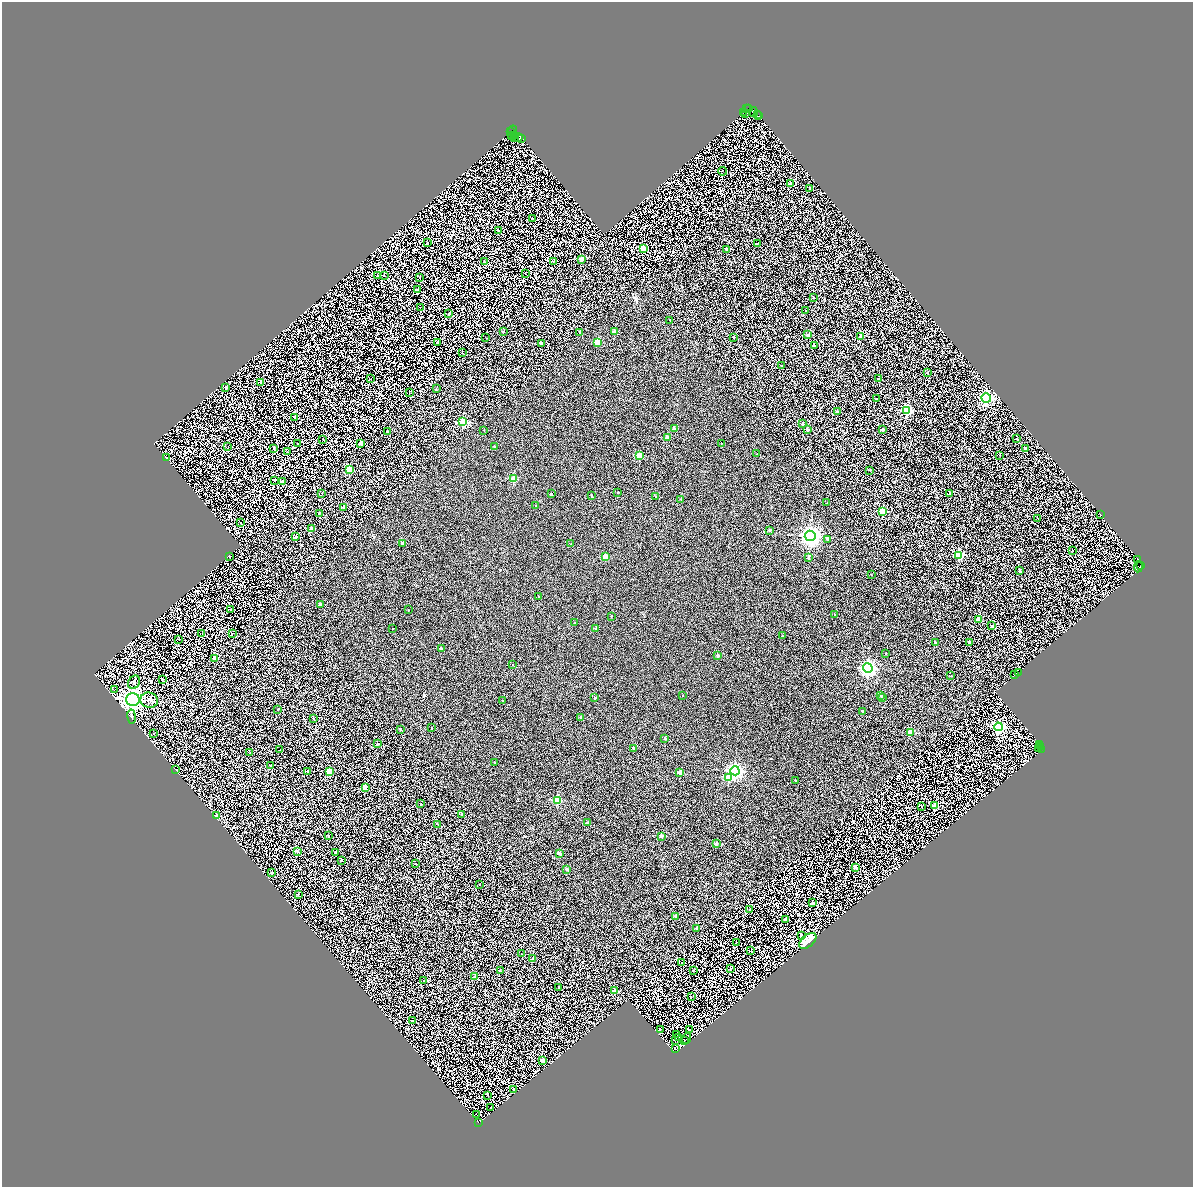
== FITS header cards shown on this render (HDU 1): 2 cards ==
NAXIS1  =                 2381
NAXIS2  =                 2370

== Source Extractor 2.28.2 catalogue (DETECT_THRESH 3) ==
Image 2381 x 2370 px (HDU 1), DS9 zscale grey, zoomed out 1/2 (1 PNG px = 2 x 2 image px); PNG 1195 x 1189 px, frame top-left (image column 1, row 2370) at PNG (2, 2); each listed source drawn as its Kron ellipse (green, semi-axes under 4 px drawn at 4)
Background 0.769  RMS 2.5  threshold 7.57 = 3 sigma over >= 5 px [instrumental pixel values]
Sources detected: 308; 67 cannot appear on this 1/2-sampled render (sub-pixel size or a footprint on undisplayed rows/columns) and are neither listed nor drawn; the other 241 listed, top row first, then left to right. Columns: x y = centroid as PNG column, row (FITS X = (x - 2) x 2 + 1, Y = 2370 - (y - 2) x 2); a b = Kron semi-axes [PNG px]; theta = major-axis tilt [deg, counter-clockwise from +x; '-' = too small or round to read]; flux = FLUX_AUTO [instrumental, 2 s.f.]
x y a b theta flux
747 109 3 1 - 600
749 109 2 1 - 730
753 112 5 3 - 2500
743 113 2 1 - 1100
745 113 2 1 - 1600
757 114 2 1 - 2700
759 116 2 1 - 4800
513 130 5 2 - 9600
511 132 3 1 - 3800
515 135 2 1 - 2200
512 136 2 1 - 2000
515 137 3 1 - 640
518 137 4 3 - 3500
521 138 3 2 - 4600
722 171 4 1 - 220
791 183 2 2 - 4200
810 188 2 2 - 900
532 218 2 1 - 270
498 231 2 2 - 860
427 242 2 2 - 350
757 244 2 1 - 150
643 249 3 3 - 16000
727 249 2 2 - 1900
581 259 2 2 - 5500
554 261 2 2 - 200
484 262 2 2 - 450
525 273 2 1 - 170
384 275 2 1 - 250
378 276 2 2 - 1400
420 277 2 2 - 270
417 290 3 2 - 580
813 297 2 2 - 210
420 308 2 1 - 180
806 310 2 2 - 490
448 314 3 2 - 230
670 320 2 1 - 190
503 331 2 1 - 240
580 332 3 2 - 300
614 332 2 2 - 2600
807 335 2 2 - 1800
860 336 2 2 - 3200
733 337 2 2 - 490
486 338 2 1 - 140
438 342 2 2 - 1100
597 342 2 2 - 7300
541 343 2 2 - 1400
814 345 2 2 - 950
462 353 2 2 - 280
782 366 2 2 - 300
927 372 2 2 - 880
878 378 2 2 - 400
370 379 2 1 - 230
261 382 2 2 - 1900
225 387 2 2 - 1400
436 389 2 2 - 190
409 392 2 1 - 120
986 398 5 4 - 94000
876 399 2 1 - 260
907 411 3 3 - 39000
837 412 2 2 - 2100
295 417 2 2 - 2200
463 422 3 3 - 20000
803 424 2 2 - 710
674 428 2 2 - 1000
484 430 2 1 - 180
808 430 2 2 - 2100
882 430 2 2 - 1400
387 431 2 2 - 860
667 438 2 2 - 3900
323 439 2 1 - 170
1017 439 2 1 - 190
361 443 2 2 - 3700
721 443 2 1 - 130
298 444 2 2 - 880
494 446 2 2 - 390
228 447 3 2 - 220
274 449 2 1 - 590
1025 449 2 2 - 1000
287 452 2 1 - 130
757 454 2 1 - 150
1000 455 2 2 - 240
639 456 2 2 - 6800
167 458 2 2 - 840
350 470 3 3 - 14000
870 470 2 2 - 660
514 479 3 2 - 12000
275 480 2 2 - 420
282 481 2 2 - 3400
618 492 2 2 - 310
322 493 2 1 - 210
950 493 2 2 - 3800
551 494 2 2 - 850
591 496 2 2 - 930
656 497 4 2 - 320
681 499 2 2 - 210
826 503 2 1 - 120
536 505 2 2 - 580
344 507 2 2 - 2700
883 511 3 3 - 18000
319 513 2 2 - 480
1100 514 2 1 - 810
1037 518 2 1 - 96
241 523 4 1 - 160
312 528 2 2 - 2800
769 530 2 2 - 910
810 536 5 5 - 200000
295 537 2 2 - 1400
828 539 4 2 - 960
402 543 2 2 - 1700
571 544 2 2 - 290
1072 550 2 1 - 120
959 555 3 3 - 22000
229 557 2 2 - 1100
605 557 2 2 - 6000
809 557 2 2 - 1000
1138 559 2 2 - 3500
1140 566 3 1 - 1900
1138 567 6 2 84 1500
1019 570 2 2 - 1300
871 575 2 1 - 160
539 597 2 2 - 440
320 605 2 2 - 2300
231 609 2 2 - 580
408 610 2 1 - 230
834 615 2 2 - 170
611 616 2 2 - 290
978 620 2 2 - 7000
575 623 2 2 - 620
992 626 2 2 - 1800
393 629 2 1 - 220
596 629 2 2 - 2000
202 633 3 1 - 130
232 634 2 2 - 220
782 636 2 2 - 350
179 639 2 2 - 420
935 642 2 2 - 610
969 642 2 2 - 1900
441 649 2 2 - 1900
886 653 2 2 - 190
718 656 2 2 - 2200
215 658 3 2 - 5300
513 665 2 2 - 240
868 668 5 4 - 97000
1018 672 2 1 - 420
1015 675 2 1 - 100
951 676 2 1 - 170
162 679 3 2 - 230
134 682 7 5 61 1100
114 690 2 1 - 120
683 695 2 1 - 170
881 696 2 2 - 320
595 698 2 2 - 700
883 698 2 1 - 170
133 699 7 6 - 420000
149 700 9 7 -14 2100
503 701 2 2 - 890
278 709 2 1 - 290
862 711 2 2 - 620
132 716 7 4 -82 840
580 717 2 2 - 370
313 719 2 2 - 730
998 727 4 4 - 90000
432 728 2 2 - 300
400 729 2 2 - 710
910 732 2 2 - 8400
154 733 3 2 - 170
665 738 2 2 - 1500
377 744 2 2 - 670
1039 745 3 2 - 710
1041 746 3 2 - 250
634 748 3 2 - 760
1039 749 3 2 - 2000
280 750 2 1 - 150
1042 750 2 1 - 120
250 753 3 2 - 190
494 763 2 2 - 350
270 765 2 2 - 370
176 770 2 2 - 1100
308 771 2 2 - 1900
329 771 2 2 - 7100
735 771 4 4 - 100000
680 772 2 2 - 4700
729 777 3 3 - 11000
795 780 2 2 - 320
365 787 2 2 - 6100
557 800 3 3 - 15000
421 804 2 1 - 280
934 806 2 2 - 5100
921 807 2 1 - 4900
462 815 2 2 - 560
216 816 3 3 - 1300
587 823 2 2 - 1200
437 824 2 2 - 330
328 836 2 2 - 330
661 836 2 2 - 2500
716 843 2 2 - 2900
297 851 3 2 - 2600
336 852 2 2 - 1800
559 853 2 2 - 2400
341 860 2 2 - 1300
415 863 2 1 - 230
856 867 2 2 - 6100
567 869 2 2 - 2400
272 873 2 2 - 870
480 884 2 1 - 270
298 894 2 2 - 250
813 903 2 2 - 2000
749 910 2 2 - 590
675 916 2 2 - 840
785 919 2 2 - 1600
697 928 2 2 - 2500
801 936 3 2 - 500
808 941 10 6 41 18000
736 943 2 2 - 160
750 951 2 2 - 210
521 953 2 1 - 140
532 959 3 2 - 250
681 963 3 2 - 150
731 969 3 2 - 640
693 970 2 2 - 480
500 971 2 2 - 380
474 977 4 3 - 520
424 981 2 2 - 560
559 987 2 2 - 420
615 990 2 2 - 3200
691 996 2 1 - 220
412 1021 2 2 - 2400
690 1029 2 1 - 130
660 1030 4 3 - 310
677 1034 3 1 - 94
678 1037 3 2 - 180
687 1038 5 2 - 360
675 1040 3 1 - 170
685 1041 3 2 - 220
675 1049 2 1 - 130
543 1060 2 2 - 3500
514 1089 2 2 - 700
488 1095 3 2 - 260
490 1107 2 1 - 140
477 1114 4 2 - 130
478 1122 3 1 - 570
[67 sub-pixel or undisplayed-footprint detections neither listed nor drawn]